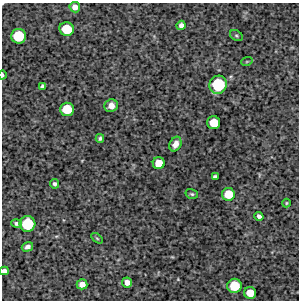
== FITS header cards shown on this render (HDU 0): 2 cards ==
NAXIS1  =                  297 /Length X axis
NAXIS2  =                  298 /Length Y axis

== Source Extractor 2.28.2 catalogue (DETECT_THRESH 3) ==
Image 297 x 298 px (HDU 0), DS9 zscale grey, 1 PNG px = 1 image px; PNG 301 x 302 px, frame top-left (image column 1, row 298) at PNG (2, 3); each listed source drawn as its Kron ellipse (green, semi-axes under 4 px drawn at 4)
Background 4420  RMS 210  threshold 624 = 3 sigma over >= 5 px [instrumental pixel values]
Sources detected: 30; all 30 listed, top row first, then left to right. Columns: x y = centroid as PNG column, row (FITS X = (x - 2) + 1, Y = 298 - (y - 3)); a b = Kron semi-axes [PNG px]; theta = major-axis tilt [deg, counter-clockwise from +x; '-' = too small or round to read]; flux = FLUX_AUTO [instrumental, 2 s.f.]
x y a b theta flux
75 7 5 5 - 87000
181 25 5 4 - 57000
67 29 7 7 - 400000
18 36 7 7 - 500000
236 36 7 5 -34 22000
247 61 6 3 20 15000
3 75 4 2 - 23000
218 85 9 8 - 750000
42 86 4 4 - 35000
111 106 7 6 - 98000
67 109 7 6 - 360000
214 123 6 6 - 330000
100 138 4 4 - 27000
175 144 8 5 63 87000
159 163 6 6 - 220000
215 177 4 4 - 37000
55 184 4 4 - 33000
192 194 6 4 -17 24000
228 194 6 6 - 280000
286 203 4 4 - 14000
259 216 4 4 - 44000
16 223 5 4 - 36000
27 224 8 8 - 600000
97 238 6 3 -37 17000
27 247 6 4 18 46000
4 271 4 4 - 59000
127 282 5 5 - 96000
82 284 5 5 - 100000
234 286 7 7 - 390000
250 293 6 6 - 220000
At the frame edge (FLAGS 8, measured only in part): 2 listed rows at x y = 3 75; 4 271